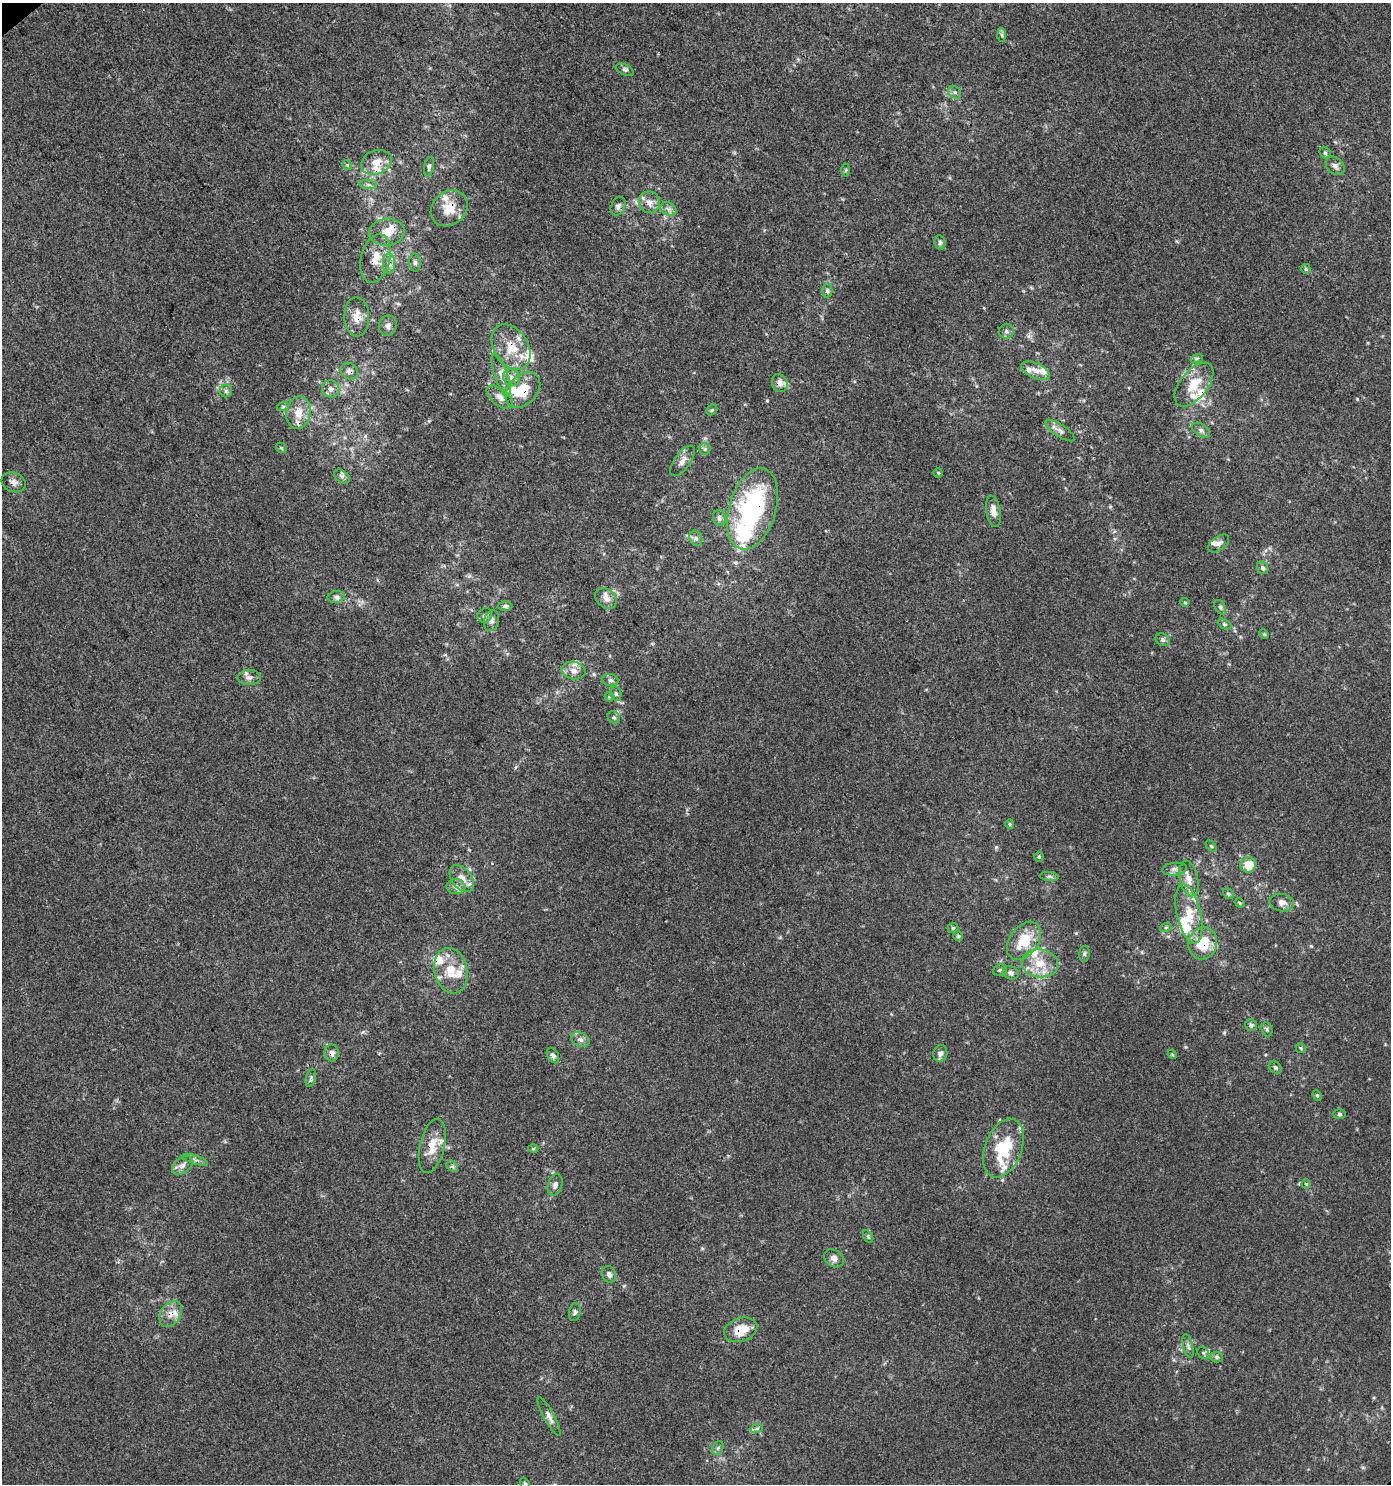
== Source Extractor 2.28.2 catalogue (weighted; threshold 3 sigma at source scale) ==
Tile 11 of 4 x 4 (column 3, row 3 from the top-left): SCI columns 3013-4401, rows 1529-3010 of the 5960 x 6034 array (HDU 1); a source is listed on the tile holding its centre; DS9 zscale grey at full resolution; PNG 1393 x 1486 px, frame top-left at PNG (2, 3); each listed source drawn as its Kron ellipse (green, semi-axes under 4 px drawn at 4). Shown black and unused: <1% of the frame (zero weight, under 3 of 4 exposures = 5% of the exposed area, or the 3 px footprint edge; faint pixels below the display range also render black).
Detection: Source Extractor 2.28.2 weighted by HDU 2 'WHT'; one run over the whole footprint, this tile lists its part. Background 4.34e-05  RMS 0.0044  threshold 0.0197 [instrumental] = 3 sigma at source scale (4.5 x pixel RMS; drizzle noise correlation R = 1.50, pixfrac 1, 0.0396/0.0396 arcsec/px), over >= 5 px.
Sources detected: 156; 1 cosmic-ray / hot-pixel residue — neither listed nor drawn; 30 inside a brighter listed object's ellipse — not listed separately; the other 125 listed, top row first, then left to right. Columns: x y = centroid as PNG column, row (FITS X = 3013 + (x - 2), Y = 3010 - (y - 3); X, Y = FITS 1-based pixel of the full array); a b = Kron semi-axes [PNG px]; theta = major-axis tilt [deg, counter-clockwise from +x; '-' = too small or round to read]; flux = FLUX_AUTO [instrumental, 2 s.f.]
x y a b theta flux
1002 35 6 4 -87 0.86
625 70 9 5 -25 1.1
955 92 7 5 -44 1.1
1325 153 6 5 - 0.71
376 162 16 12 21 5.8
347 165 5 4 - 0.58
1335 166 11 7 -45 1.9
429 167 10 4 79 1.3
846 170 6 4 88 0.59
368 185 9 4 -9 1.1
649 202 11 10 - 3.7
618 206 10 7 66 1.7
449 208 20 16 41 9
669 209 8 6 -34 1.8
387 232 18 13 8 6.5
940 243 7 5 -79 1
376 258 25 14 76 8.2
415 262 9 6 -88 1.3
389 263 10 6 -90 2.3
1306 269 5 4 - 0.61
827 291 7 5 -89 0.99
357 317 19 12 -88 6.3
388 326 10 9 - 2.1
1006 331 8 7 - 1.3
511 347 25 17 -58 12
1197 358 6 4 19 0.7
349 371 9 7 -39 1.7
1035 371 15 7 -24 3.3
501 375 23 6 -71 4
511 378 9 8 - 2.5
780 383 9 7 -64 2.3
1194 385 26 14 51 10
331 389 9 8 - 2.3
523 390 20 14 46 12
226 391 6 6 - 1.1
500 397 15 8 -39 3.1
283 406 6 4 20 0.62
712 410 6 4 43 0.61
298 413 16 12 79 6.6
1201 430 10 6 -34 1.5
1060 431 17 6 -33 2.3
281 448 6 4 -46 0.62
705 449 6 5 - 0.97
682 461 18 8 54 3.1
938 473 4 4 - 0.45
342 477 9 5 -37 1.5
14 482 12 9 -20 2.5
752 509 42 23 73 67
993 511 16 7 -80 3.9
719 518 8 6 -77 1.6
696 538 8 6 -68 1.3
1219 543 12 7 35 2
1263 568 6 5 - 1.2
336 597 9 6 9 1.4
606 598 12 9 -43 3.1
1185 602 5 4 - 0.48
505 606 7 5 0 1
1220 607 8 5 -60 0.96
485 615 8 6 46 1.3
492 621 10 7 75 1.8
1224 624 7 5 -27 0.93
1264 634 5 4 - 0.5
1163 640 7 6 - 1.2
573 671 12 8 -13 3.3
249 677 11 7 0 2.3
610 680 8 6 -14 1.2
616 694 7 5 -76 0.92
609 697 4 4 - 0.51
614 717 7 5 -45 0.93
1010 824 5 4 - 0.54
1211 846 6 4 -45 0.64
1039 857 4 4 - 0.62
1248 865 8 7 - 7.2
1175 869 13 6 5 1.9
1049 876 9 4 -5 1
1189 878 18 9 -77 4.3
462 879 15 9 -52 4.9
456 887 9 7 -7 2.2
1228 894 6 4 -38 0.77
1240 903 5 3 - 0.47
1282 903 12 8 -9 2.7
1189 914 30 12 -77 11
1166 927 6 3 19 0.62
953 928 5 5 - 0.66
958 936 5 5 - 0.66
1024 941 21 14 53 14
1203 943 16 14 76 13
1084 954 8 5 83 0.79
1040 963 18 14 -7 8.9
1000 970 7 5 22 0.8
451 971 23 16 -77 10
1011 973 8 6 -23 1.6
1251 1025 6 5 - 1.3
1267 1029 7 5 -70 0.87
580 1039 10 6 -28 2
1301 1048 5 5 - 0.61
332 1053 8 7 - 2
940 1053 8 7 - 1.9
1172 1054 5 4 - 0.46
553 1055 8 5 -61 1.5
1275 1068 7 5 -44 0.93
311 1078 9 5 77 0.99
1317 1095 5 4 - 0.64
1340 1114 6 5 - 0.86
432 1146 28 12 77 8.3
1003 1148 31 18 69 25
533 1149 5 3 - 0.42
195 1160 13 2 -17 0.96
182 1165 12 7 36 2.7
452 1166 6 5 - 0.94
1306 1184 4 4 - 0.54
555 1185 11 7 74 1.9
868 1236 7 4 -58 0.75
834 1258 10 8 -34 2.7
609 1274 8 7 - 1.6
575 1312 9 6 78 1.1
171 1314 14 10 56 4.5
741 1330 17 11 18 8.6
1188 1346 12 4 -76 1.3
1203 1353 6 5 - 0.82
1217 1357 6 5 - 0.87
549 1417 22 5 -61 2.4
757 1428 6 4 19 0.71
718 1448 7 5 60 0.81
525 1484 6 4 -53 0.68
Overlapping masked pixels (flux is a lower limit): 13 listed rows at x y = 449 208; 376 258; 389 263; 357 317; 511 347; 349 371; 523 390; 752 509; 1203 943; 332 1053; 432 1146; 171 1314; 741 1330
Isophote crosses this tile's border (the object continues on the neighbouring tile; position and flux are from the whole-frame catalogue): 1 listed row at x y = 525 1484